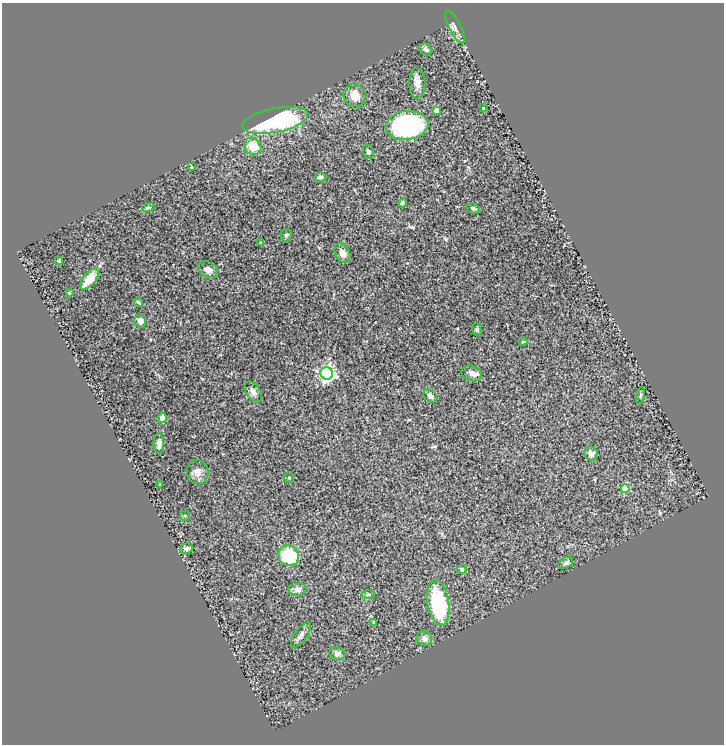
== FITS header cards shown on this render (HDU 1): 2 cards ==
NAXIS1  =                  722
NAXIS2  =                  742

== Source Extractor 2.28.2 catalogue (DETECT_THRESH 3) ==
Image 722 x 742 px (HDU 1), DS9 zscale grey, 1 PNG px = 1 image px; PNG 726 x 746 px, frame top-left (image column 1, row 742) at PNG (2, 3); each listed source drawn as its Kron ellipse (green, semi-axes under 4 px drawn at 4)
Background 0.803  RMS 0.038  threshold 0.113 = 3 sigma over >= 5 px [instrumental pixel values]
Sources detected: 50; all 50 listed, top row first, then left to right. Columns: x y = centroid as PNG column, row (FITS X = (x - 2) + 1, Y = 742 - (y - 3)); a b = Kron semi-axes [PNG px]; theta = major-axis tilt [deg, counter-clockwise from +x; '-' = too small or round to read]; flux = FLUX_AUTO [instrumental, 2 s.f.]
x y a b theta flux
455 27 18 5 -63 11
426 49 7 5 -35 7.8
417 83 15 8 89 17
355 95 12 11 - 26
483 108 3 3 - 2.4
437 110 4 4 - 32
275 120 33 12 11 310
407 125 21 14 6 370
253 146 9 8 - 45
368 152 7 5 -73 6.9
191 167 4 3 - 2.4
320 177 6 4 5 5.2
402 203 5 4 - 4.3
148 208 6 4 19 3.2
473 208 7 4 -22 6.2
286 235 6 5 - 4.7
260 243 4 3 - 2.1
342 253 10 7 -65 16
59 261 4 4 - 4.7
208 270 10 7 -29 17
89 279 12 6 51 54
69 293 4 3 - 2.5
138 302 5 3 - 4.1
140 321 6 5 - 15
477 329 6 4 -71 3.9
523 342 5 3 - 2.3
327 373 6 6 - 740
471 373 10 7 -19 11
253 392 12 7 -54 10
640 395 8 3 76 3.3
430 396 8 5 -42 9.6
162 418 5 4 - 11
159 444 10 5 -89 10
591 454 7 6 - 14
197 472 12 10 -70 16
289 477 5 4 - 3.7
160 485 3 3 - 2.1
625 489 4 4 - 74
185 516 5 4 - 3
186 548 6 5 - 7.2
289 556 11 10 - 150
566 563 8 5 27 5.5
462 569 4 4 - 12
297 589 9 6 0 11
368 594 6 4 0 4.4
438 603 23 10 -81 190
373 623 3 3 - 3.5
301 635 15 6 55 11
425 638 8 7 - 11
338 653 8 6 -14 8.5